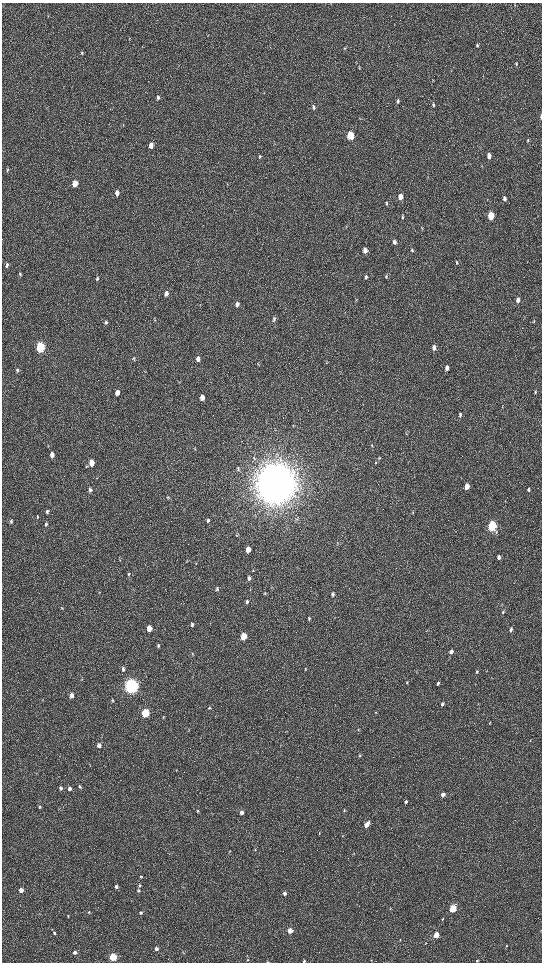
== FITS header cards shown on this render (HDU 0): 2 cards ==
NAXIS1  =                 1080 / length of data axis 1
NAXIS2  =                 1920 / length of data axis 2

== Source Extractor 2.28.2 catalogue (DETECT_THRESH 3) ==
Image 1080 x 1920 px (HDU 0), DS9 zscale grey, zoomed out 1/2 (1 PNG px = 2 x 2 image px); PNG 544 x 964 px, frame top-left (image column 1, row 1919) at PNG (2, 3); no overlay
Background 522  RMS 36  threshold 107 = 3 sigma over >= 5 px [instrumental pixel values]
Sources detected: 148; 3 cannot appear on this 1/2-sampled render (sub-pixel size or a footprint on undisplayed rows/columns) and are not listed; the other 145 listed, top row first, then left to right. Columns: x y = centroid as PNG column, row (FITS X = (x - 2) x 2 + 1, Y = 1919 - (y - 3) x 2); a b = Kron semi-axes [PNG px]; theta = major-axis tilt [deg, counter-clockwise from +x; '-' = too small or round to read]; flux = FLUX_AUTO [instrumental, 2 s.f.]
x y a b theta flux
514 5 3 2 - 3.8e+03
129 39 5 3 - 6.7e+03
477 45 4 3 - 1.1e+04
345 48 4 3 - 4.8e+03
82 53 5 3 - 7.9e+03
516 64 5 3 - 7.3e+03
359 68 4 3 - 4.8e+03
432 81 3 2 - 3.1e+03
158 97 5 4 - 1.3e+04
398 101 4 3 - 1.1e+04
433 105 5 4 - 1.0e+04
314 107 6 3 89 1.2e+04
541 117 5 2 - 2.9e+04
350 135 5 4 - 4.2e+05
528 140 5 3 - 6.6e+03
151 146 5 4 - 6.1e+04
489 156 5 3 - 4.2e+04
259 157 5 3 - 6.9e+03
7 170 4 3 - 6.1e+03
75 184 5 4 - 1.2e+05
117 193 5 4 - 3.5e+04
400 197 5 4 - 6.9e+04
504 198 5 4 - 1.8e+04
386 203 5 3 - 1.1e+04
491 216 5 4 - 3.2e+05
403 217 5 4 - 8.6e+03
394 242 5 4 - 2.3e+04
412 249 4 3 - 6.5e+03
365 250 6 4 85 4.0e+04
412 251 4 4 - 8.7e+03
457 263 5 3 - 7.9e+03
7 265 6 3 77 1.4e+04
20 274 5 3 - 9.4e+03
386 276 5 3 - 9.2e+03
366 277 5 4 - 1.4e+04
97 278 5 4 - 1.0e+04
166 293 6 4 81 3.0e+04
518 300 5 4 - 2.9e+04
237 304 6 4 82 2.5e+04
274 319 6 4 -82 1.5e+04
106 322 5 4 - 1.0e+04
40 347 5 4 - 9.6e+05
434 347 5 4 - 2.6e+04
134 359 7 3 84 8.5e+03
198 359 6 4 84 3.6e+04
258 364 4 3 - 5.8e+03
447 368 5 3 - 3.2e+04
17 370 5 4 - 1.1e+04
535 392 4 3 - 8.9e+03
117 393 5 4 - 3.3e+04
202 397 5 4 - 5.3e+04
460 415 5 3 - 1.2e+04
293 425 3 3 - 5.2e+03
372 445 4 3 - 6.2e+03
52 455 5 4 - 4.0e+04
379 458 5 3 - 7.5e+03
91 463 5 4 - 1.1e+05
376 463 3 3 - 4.7e+03
238 468 7 3 -81 1.1e+04
276 483 15 13 83 2.5e+07
467 487 5 4 - 7.2e+04
528 489 4 3 - 1.1e+04
90 490 6 4 -83 1.3e+04
168 497 5 3 - 8.7e+03
47 511 5 4 - 1.2e+04
208 520 4 4 - 9.1e+03
11 521 5 4 - 1.3e+04
46 524 5 4 - 1.2e+04
492 526 5 4 - 9.8e+05
236 535 4 3 - 6.6e+03
248 550 5 4 - 7.1e+04
499 557 5 4 - 2.0e+04
187 561 5 2 - 5.1e+03
129 574 5 3 - 6.1e+03
249 578 5 4 - 2.0e+04
217 589 5 4 - 1.1e+04
265 593 4 3 - 5.3e+03
332 594 5 3 - 1.5e+04
247 602 5 4 - 1.3e+04
62 608 4 3 - 6.3e+03
503 612 4 3 - 8.9e+03
309 618 5 3 - 7.5e+03
192 625 5 4 - 1.3e+04
149 628 5 4 - 8.3e+04
511 629 4 3 - 1.9e+04
243 636 5 4 - 2.0e+05
158 644 4 3 - 6.1e+03
158 646 5 4 - 9.2e+03
451 652 5 3 - 2.4e+04
192 654 4 3 - 5.7e+03
123 669 5 4 - 1.8e+04
305 669 5 1 - 4.3e+03
477 672 4 3 - 7.4e+03
407 682 4 3 - 5.9e+03
438 683 4 3 - 1.2e+04
131 686 6 5 - 3.6e+06
71 695 5 4 - 3.7e+04
42 700 3 2 - 4.9e+03
112 700 6 3 -63 7.3e+03
442 704 4 3 - 1.9e+04
209 708 5 3 - 8.1e+03
145 713 5 4 - 4.5e+05
163 717 3 2 - 4.8e+03
358 730 3 3 - 4.3e+03
99 745 5 4 - 3.6e+04
360 755 4 3 - 8.2e+03
79 787 5 4 - 1.2e+04
60 788 5 4 - 1.4e+04
69 788 5 4 - 2.2e+04
443 795 4 3 - 3.4e+04
406 802 5 4 - 1.3e+04
40 807 5 4 - 9.5e+03
197 811 4 3 - 5.7e+03
344 811 5 4 - 8.2e+03
242 812 4 4 - 2.9e+04
367 824 6 4 52 6.7e+04
319 833 4 2 - 4.0e+03
343 836 4 2 - 4.7e+03
255 849 4 2 - 4.6e+03
230 851 3 2 - 3.7e+03
141 876 3 3 - 8.1e+03
116 886 4 4 - 1.8e+04
140 886 4 4 - 8.7e+03
21 890 4 3 - 6.1e+04
138 891 4 3 - 9.6e+03
285 893 4 4 - 2.3e+04
453 908 4 3 - 4.9e+05
89 912 4 3 - 7.4e+03
141 913 4 3 - 1.2e+04
68 916 4 3 - 6.4e+03
442 919 3 3 - 5.9e+03
290 930 4 3 - 1.1e+05
54 933 5 4 - 1.1e+04
436 935 4 3 - 1.4e+05
400 940 4 3 - 6.2e+03
425 943 3 2 - 4.9e+03
506 946 4 3 - 5.8e+03
156 949 4 4 - 2.8e+04
75 952 3 3 - 2.4e+04
113 957 4 4 - 4.3e+05
247 960 4 3 - 6.4e+03
371 960 3 3 - 4.4e+03
304 961 4 3 - 8.5e+03
477 961 3 3 - 8.3e+03
268 962 4 2 - 4.8e+03
At the frame edge (FLAGS 8, measured only in part): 4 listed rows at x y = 541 117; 304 961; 477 961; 268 962
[3 sub-pixel or undisplayed-footprint detections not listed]